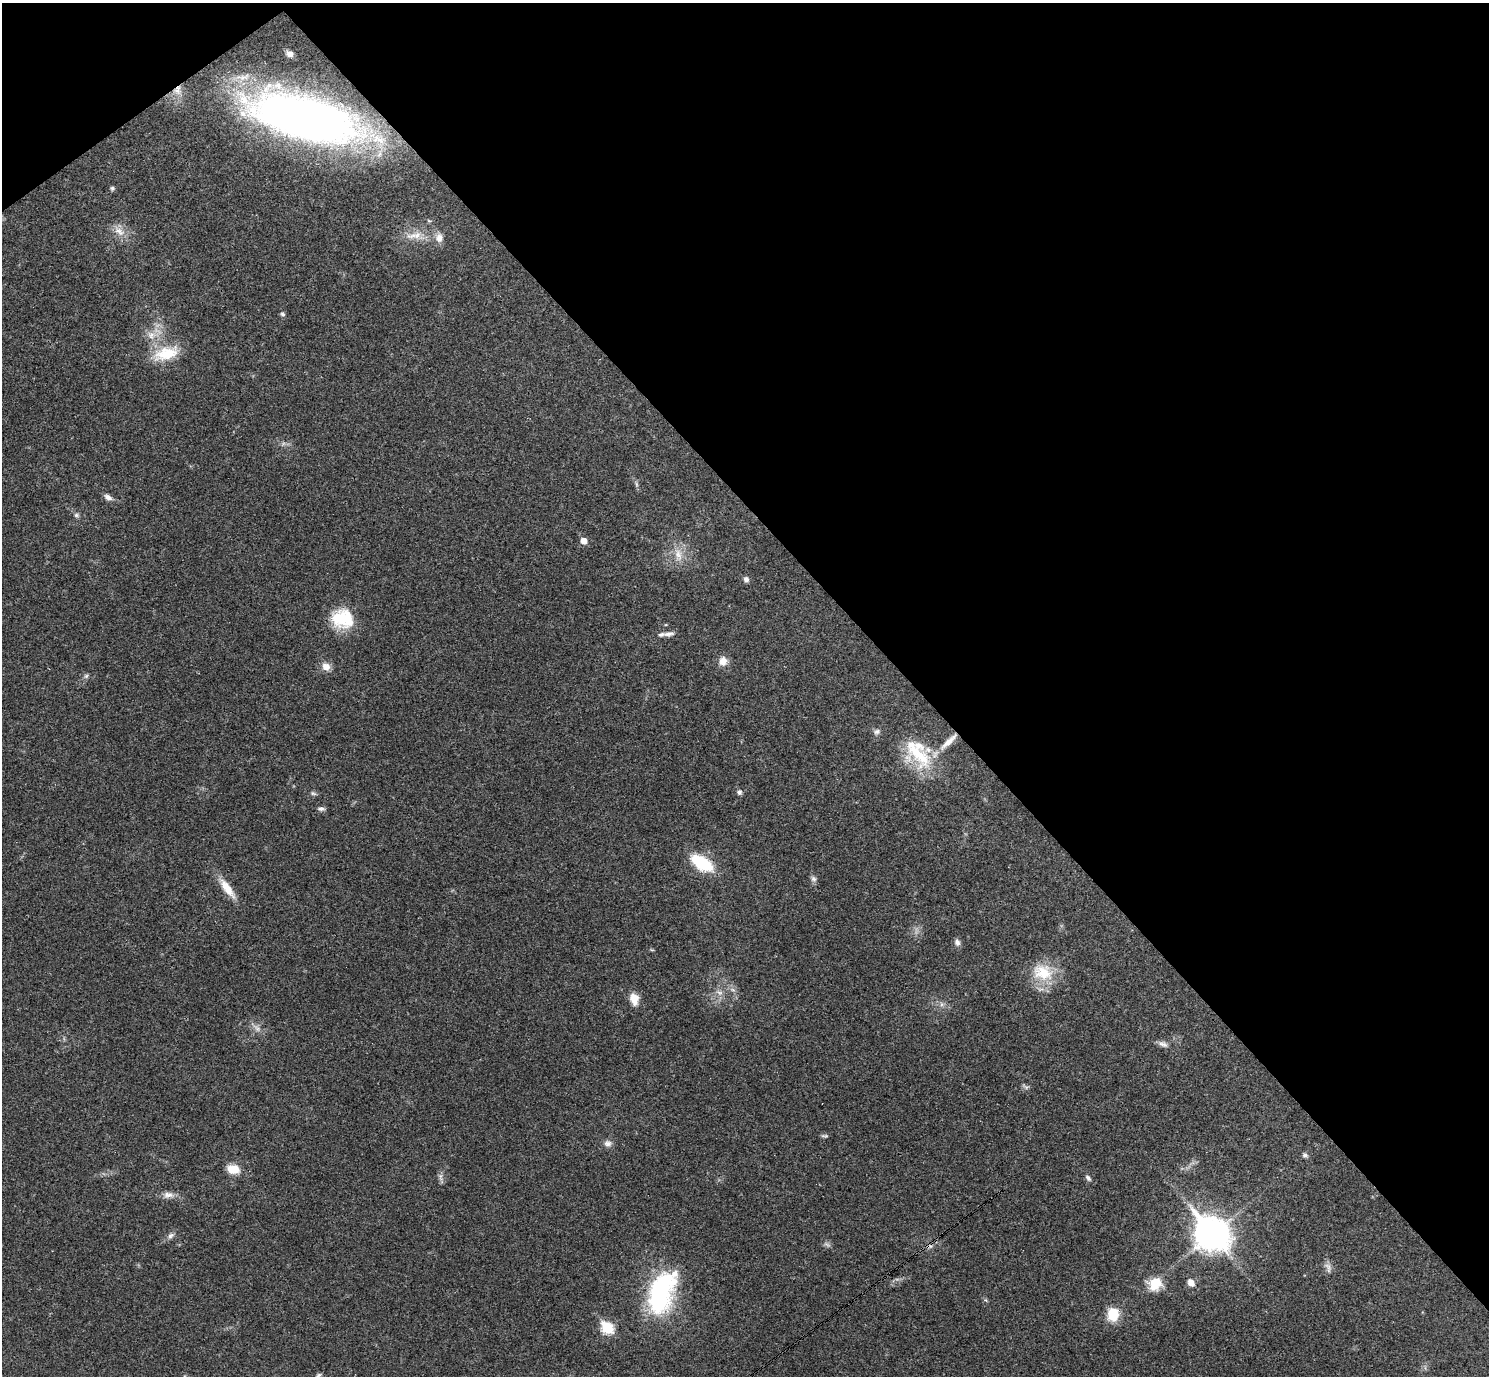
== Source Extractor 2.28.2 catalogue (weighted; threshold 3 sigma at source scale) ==
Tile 3 of 4 x 4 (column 3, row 1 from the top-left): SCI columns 2976-4462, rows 4280-5653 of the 5953 x 5950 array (HDU 1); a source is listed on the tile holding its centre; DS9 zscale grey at full resolution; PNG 1491 x 1378 px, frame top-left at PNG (2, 3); no overlay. Shown black and unused: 40% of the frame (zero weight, under 3 of 4 exposures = <1% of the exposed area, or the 3 px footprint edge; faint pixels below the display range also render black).
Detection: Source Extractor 2.28.2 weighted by HDU 2 'WHT'; one run over the whole footprint, this tile lists its part. Background 0.0361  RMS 0.0026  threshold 0.0118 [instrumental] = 3 sigma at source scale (4.5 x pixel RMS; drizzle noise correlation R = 1.50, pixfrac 1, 0.05/0.05 arcsec/px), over >= 5 px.
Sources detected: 62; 2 too faint to see at this stretch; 2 cosmic-ray / hot-pixel residue — not listed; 4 inside a brighter listed object's ellipse — not listed separately; the other 54 listed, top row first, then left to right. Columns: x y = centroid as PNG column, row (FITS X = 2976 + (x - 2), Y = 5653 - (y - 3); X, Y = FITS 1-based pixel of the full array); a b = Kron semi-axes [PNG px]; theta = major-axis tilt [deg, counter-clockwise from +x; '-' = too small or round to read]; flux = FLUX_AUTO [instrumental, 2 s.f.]
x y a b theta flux
290 54 8 6 -23 1.3
305 117 110 38 -16 200
112 188 6 5 - 0.49
429 221 6 3 -19 0.31
119 231 19 9 -46 2.8
415 236 33 11 -1 4.8
282 314 7 5 -33 0.52
151 335 15 12 -17 3.4
166 353 34 16 17 9.1
108 497 11 7 -34 1.2
76 515 7 6 - 0.66
583 541 6 5 - 2.4
678 555 23 10 -81 3.7
746 579 7 6 - 0.96
342 619 26 22 -16 11
669 634 14 6 5 1.2
723 661 12 10 76 2.4
326 666 12 10 -41 2.1
86 676 6 6 - 0.57
877 732 10 7 13 0.89
949 741 36 8 44 5.1
918 754 44 28 -41 15
739 792 6 6 - 0.75
313 793 8 5 -18 0.59
321 809 9 5 -3 0.79
702 863 18 9 -32 18
813 879 9 7 -59 0.85
227 888 31 9 -53 4.8
957 942 9 7 -74 1.1
652 950 6 3 -18 0.28
1043 972 29 22 -17 9.9
719 992 12 6 -26 1.3
634 999 14 9 -77 3.6
941 1004 7 4 -90 0.6
257 1028 15 7 -42 1.5
1163 1044 14 7 -22 1.2
1026 1087 12 4 -32 0.62
825 1136 9 4 -4 0.48
608 1143 11 9 -21 1.3
1305 1155 7 6 - 0.7
233 1169 14 10 -9 4.3
440 1177 12 6 -85 0.93
1088 1178 9 5 -47 0.76
168 1195 16 9 3 1.9
1212 1234 14 11 -47 430
171 1235 10 6 33 1
827 1244 11 5 -30 0.74
1328 1267 15 8 -66 1.4
1155 1283 17 15 32 5.9
1191 1283 9 7 -50 1.9
661 1293 53 28 69 36
1113 1314 14 12 -89 7.1
607 1328 7 6 - 22
318 1376 10 5 37 0.66
Overlapping masked pixels (flux is a lower limit): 2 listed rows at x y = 305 117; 949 741
Isophote crosses this tile's border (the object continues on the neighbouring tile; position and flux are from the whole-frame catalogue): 1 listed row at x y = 318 1376